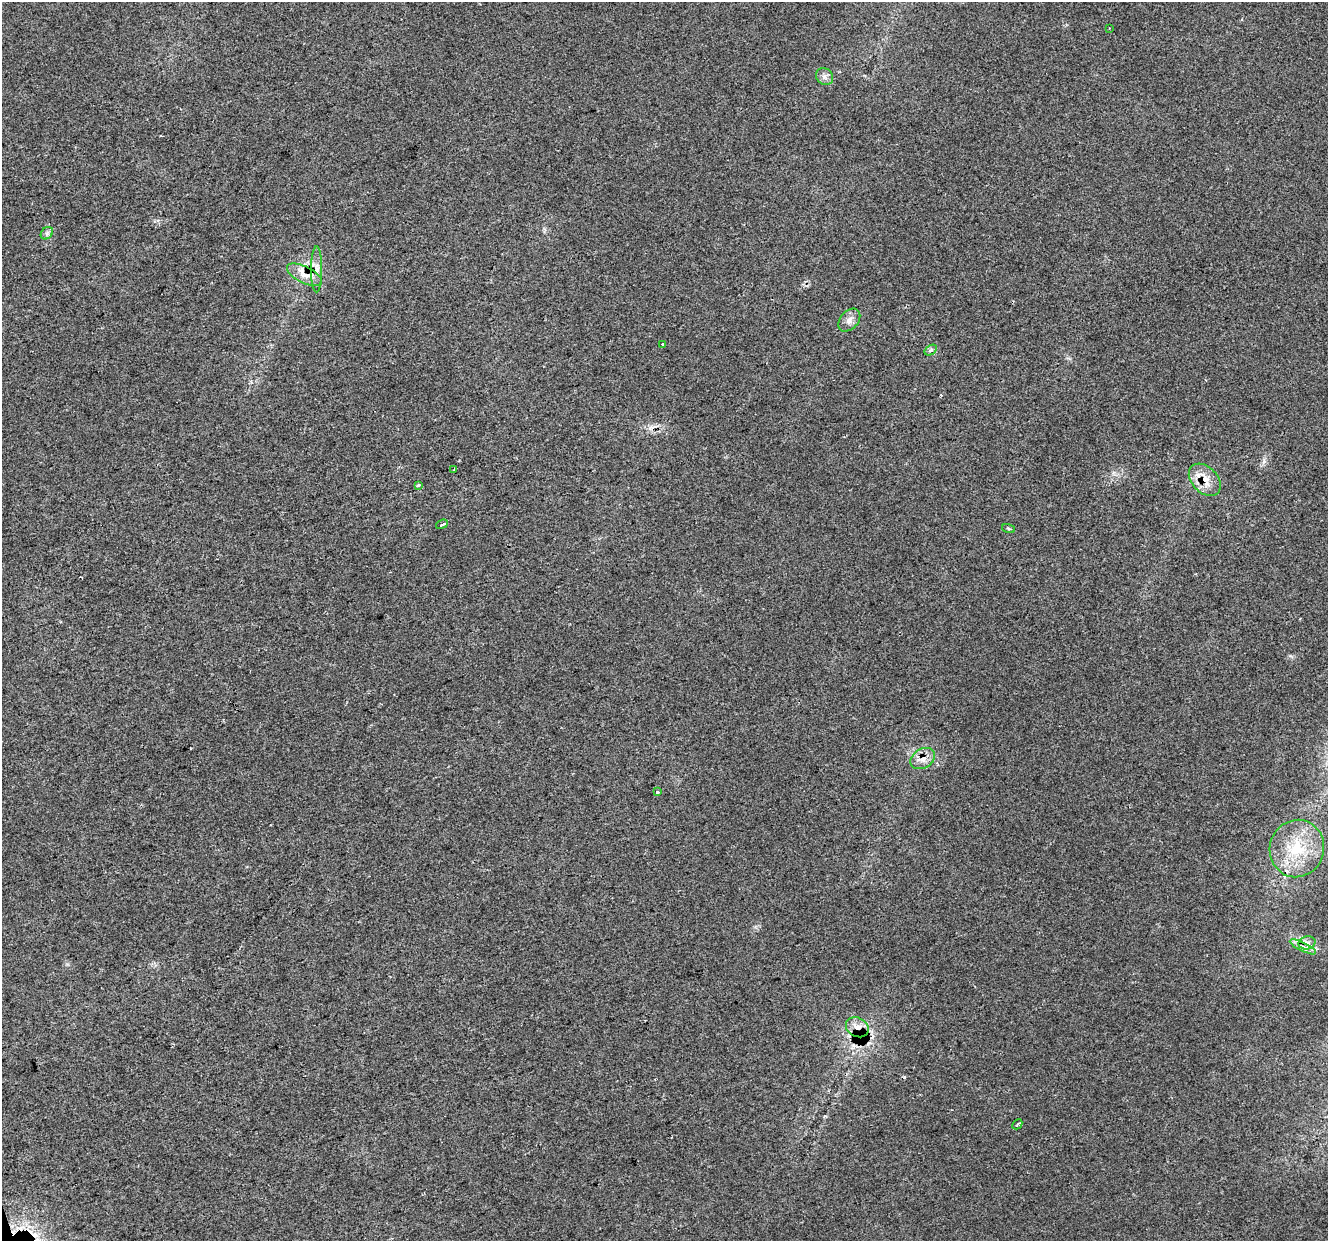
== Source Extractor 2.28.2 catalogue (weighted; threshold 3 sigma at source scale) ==
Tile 7 of 4 x 4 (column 3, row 2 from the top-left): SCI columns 2656-3981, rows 2589-3827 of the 5308 x 5124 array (HDU 1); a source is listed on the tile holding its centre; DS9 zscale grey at full resolution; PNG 1330 x 1243 px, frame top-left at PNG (2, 2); each listed source drawn as its Kron ellipse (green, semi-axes under 4 px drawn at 4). Shown black and unused: <1% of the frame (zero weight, under 2 of 3 exposures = <1% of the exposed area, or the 3 px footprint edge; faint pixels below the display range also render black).
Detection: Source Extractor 2.28.2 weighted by HDU 2 'WHT'; one run over the whole footprint, this tile lists its part. Background 0.0307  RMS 0.0063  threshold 0.0284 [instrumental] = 3 sigma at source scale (4.5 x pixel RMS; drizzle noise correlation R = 1.50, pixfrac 1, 0.0396/0.0396 arcsec/px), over >= 5 px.
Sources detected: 25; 5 cosmic-ray / hot-pixel residue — neither listed nor drawn; the other 20 listed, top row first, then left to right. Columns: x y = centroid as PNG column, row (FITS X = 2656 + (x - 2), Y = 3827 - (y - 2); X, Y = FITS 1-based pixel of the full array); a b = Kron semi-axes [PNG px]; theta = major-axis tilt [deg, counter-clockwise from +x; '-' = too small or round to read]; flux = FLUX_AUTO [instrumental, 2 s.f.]
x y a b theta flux
1110 28 3 2 - 0.45
825 77 9 8 - 2.7
47 233 7 5 46 1.6
317 269 23 5 90 4.7
304 275 19 8 -27 6.9
849 320 13 9 48 3.9
663 344 3 3 - 3.1
931 350 7 4 33 1.4
454 470 3 2 - 0.88
1205 480 19 13 -46 9.8
418 485 3 3 - 1.9
442 524 6 3 22 3.8
1008 529 6 3 -19 0.72
923 759 13 9 30 6
657 792 3 3 - 23
1297 848 29 27 69 32
1307 943 8 6 13 2.8
1303 947 14 4 -26 2.9
857 1027 12 9 -27 5.8
1017 1124 5 3 - 1.3
Overlapping masked pixels (flux is a lower limit): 4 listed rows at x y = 304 275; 1205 480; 923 759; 857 1027
Unlisted compact peaks at least as high as the median listed source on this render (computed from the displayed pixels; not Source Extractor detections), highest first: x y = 67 964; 1264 461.